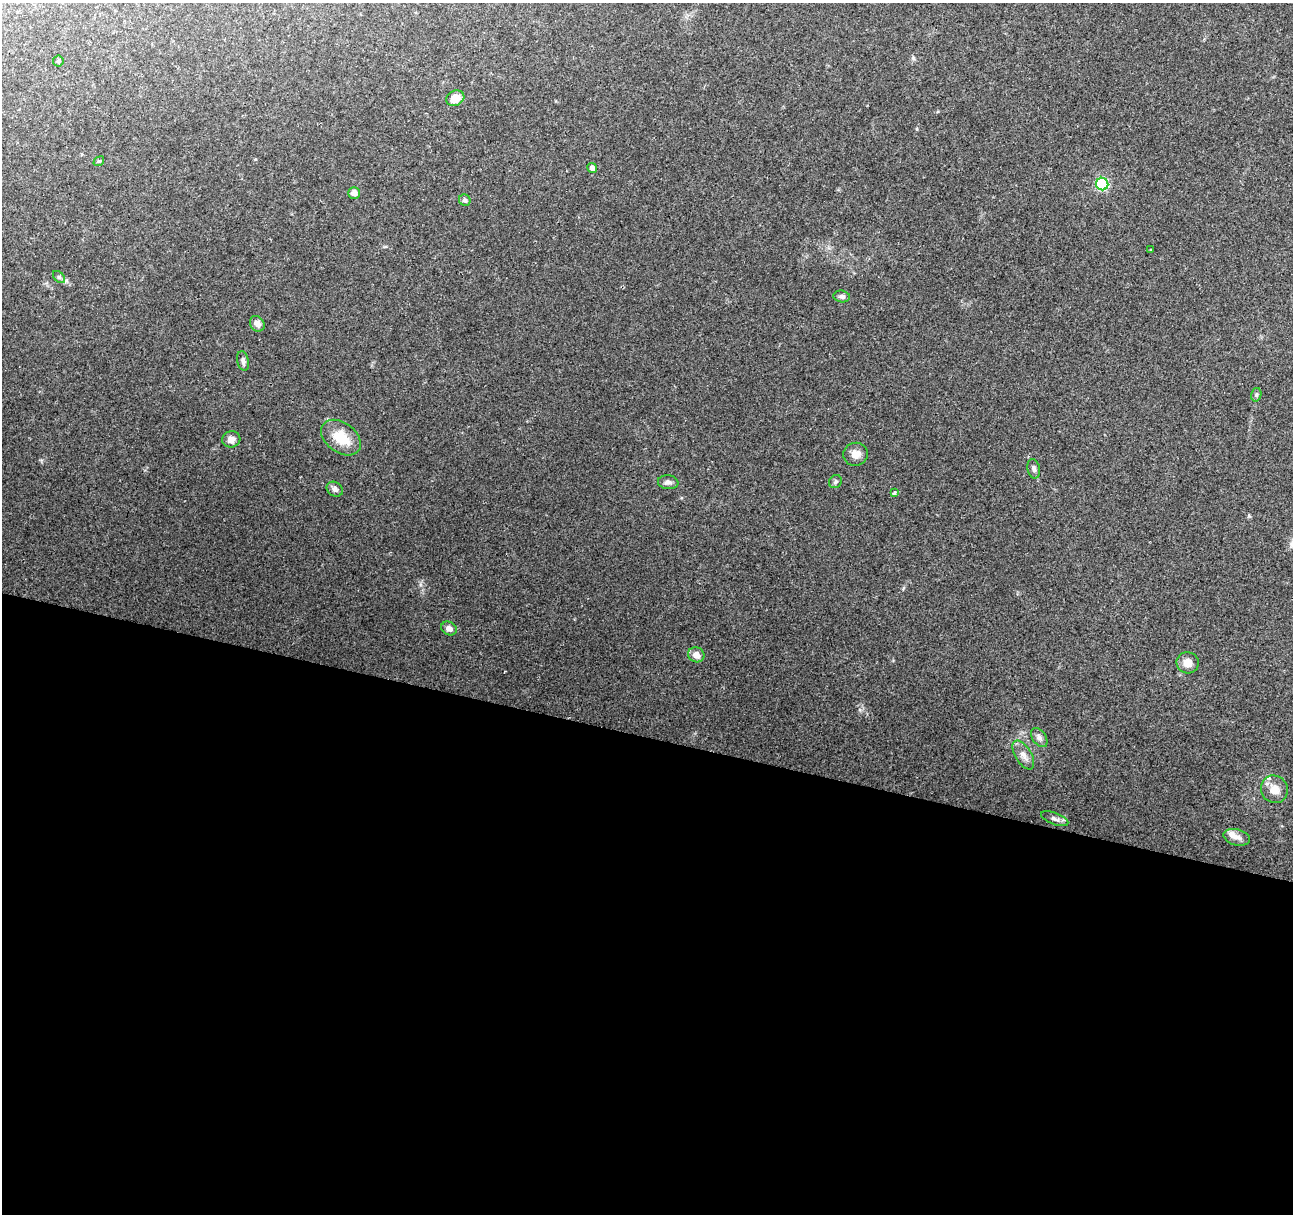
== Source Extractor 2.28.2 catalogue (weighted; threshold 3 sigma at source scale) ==
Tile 14 of 4 x 4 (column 2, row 4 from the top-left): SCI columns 1292-2582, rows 221-1432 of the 5170 x 5350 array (HDU 1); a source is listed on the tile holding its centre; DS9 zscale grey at full resolution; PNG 1295 x 1216 px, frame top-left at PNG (2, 3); each listed source drawn as its Kron ellipse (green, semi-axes under 4 px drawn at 4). Shown black and unused: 39% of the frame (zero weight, under 2 of 3 exposures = <1% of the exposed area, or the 3 px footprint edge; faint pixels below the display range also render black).
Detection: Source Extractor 2.28.2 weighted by HDU 2 'WHT'; one run over the whole footprint, this tile lists its part. Background 0.0675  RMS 0.0084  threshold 0.0376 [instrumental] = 3 sigma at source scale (4.5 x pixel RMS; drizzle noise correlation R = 1.50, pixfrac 1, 0.0396/0.0396 arcsec/px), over >= 5 px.
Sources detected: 31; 2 inside a brighter listed object's ellipse — not listed separately; the other 29 listed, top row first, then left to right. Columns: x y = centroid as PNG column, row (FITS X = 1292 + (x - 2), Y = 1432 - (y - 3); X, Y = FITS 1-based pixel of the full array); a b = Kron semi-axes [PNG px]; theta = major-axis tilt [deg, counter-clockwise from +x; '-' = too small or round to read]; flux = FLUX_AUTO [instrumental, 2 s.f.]
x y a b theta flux
58 61 5 5 - 1.3
455 98 9 7 27 10
99 161 6 4 40 1.1
592 168 5 5 - 3.3
1102 184 6 6 - 92
354 193 6 5 - 5
465 200 6 5 - 2.5
1151 250 3 2 - 0.82
59 277 7 4 -45 1.6
842 296 8 6 -7 2.4
257 324 8 6 -56 4.8
243 361 10 5 -78 2.7
1256 395 7 5 76 1.4
341 438 22 15 -36 22
231 439 9 8 - 5.7
856 454 12 11 - 7
1034 469 10 6 -78 2.8
668 482 10 7 -7 3.1
835 482 7 6 - 1.7
335 489 9 6 -36 3.2
894 493 3 3 - 2
449 628 8 6 -26 4.2
696 655 8 7 - 6.8
1188 663 11 10 - 7.3
1039 738 11 6 -55 3.3
1023 755 16 8 -59 6.1
1274 789 14 13 - 9.6
1055 819 14 6 -21 3.1
1237 837 13 8 -15 5